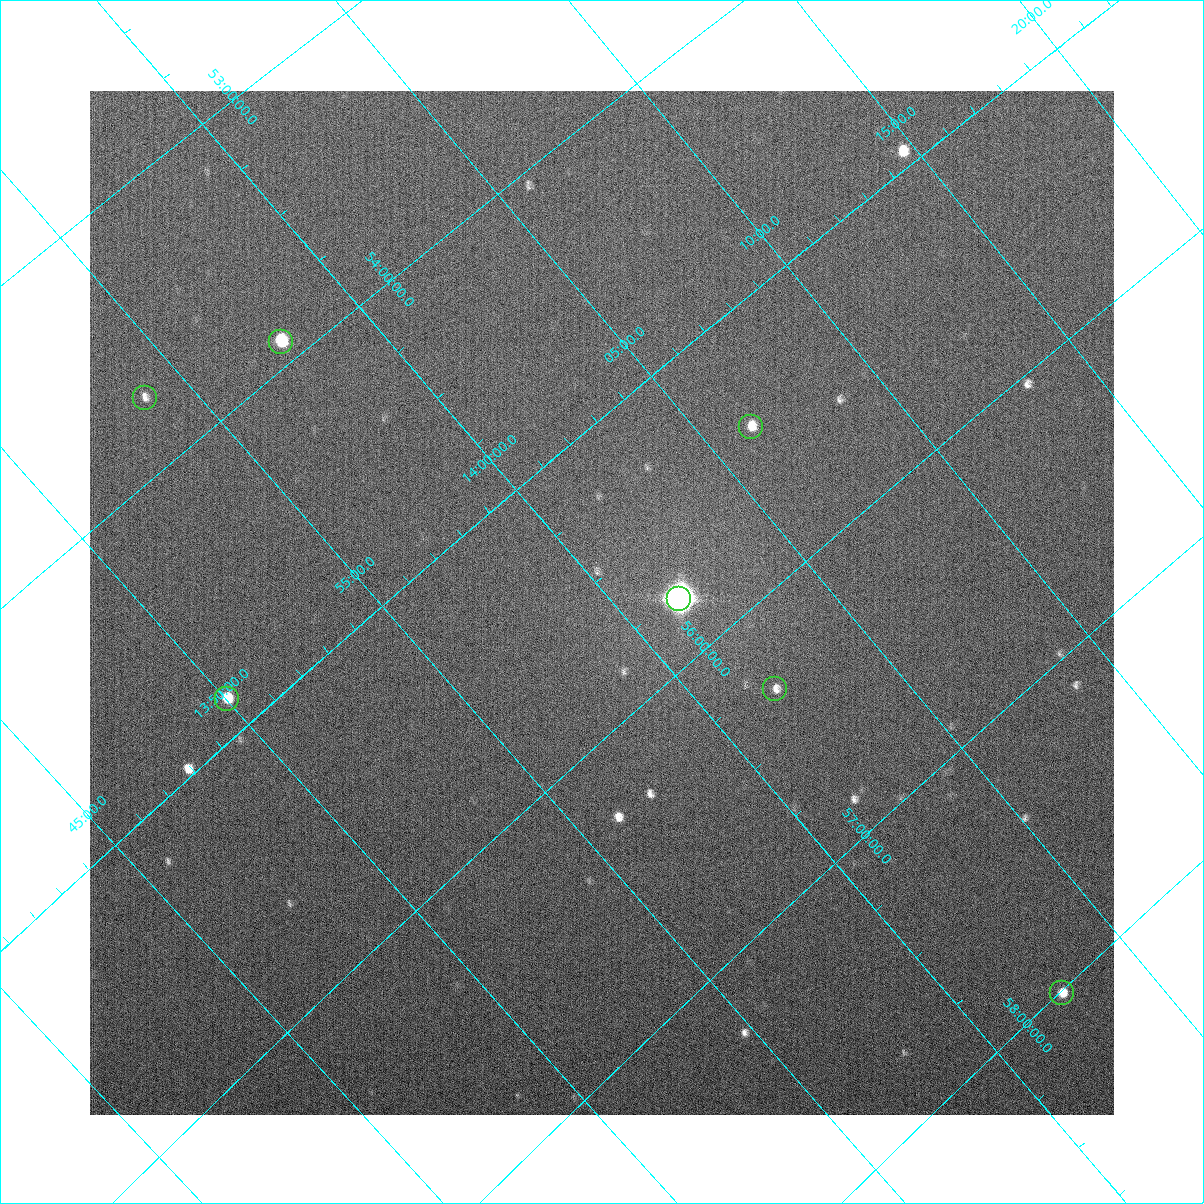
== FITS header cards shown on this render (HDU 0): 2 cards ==
NAXIS1  =                 1024
NAXIS2  =                 1024

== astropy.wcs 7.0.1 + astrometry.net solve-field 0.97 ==
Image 1024 x 1024 px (HDU 0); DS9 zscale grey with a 90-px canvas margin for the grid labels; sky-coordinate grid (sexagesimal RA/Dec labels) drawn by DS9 from the SOLVED WCS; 7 Tycho-2 reference stars matched to detected sources circled (green)
Header WCS: none
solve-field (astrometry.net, Tycho-2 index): SOLVED blind (the file carries no WCS)
Solved WCS: RA---TAN-SIP/DEC--TAN-SIP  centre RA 13:59:46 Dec +55:35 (209.94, +55.58 deg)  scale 14.7 arcsec/px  FOV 250.5' x 248.8'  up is +140 deg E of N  parity normal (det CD < 0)
(file carries no celestial WCS; the grid is the blind solution)
Tycho-2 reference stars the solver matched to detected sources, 7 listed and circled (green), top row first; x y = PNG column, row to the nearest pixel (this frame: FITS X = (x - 90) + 1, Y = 1024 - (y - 91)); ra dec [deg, ICRS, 3 dp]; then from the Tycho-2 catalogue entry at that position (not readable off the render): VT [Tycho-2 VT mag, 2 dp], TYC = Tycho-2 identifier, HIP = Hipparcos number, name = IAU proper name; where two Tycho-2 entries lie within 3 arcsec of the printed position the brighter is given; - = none
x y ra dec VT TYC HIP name
281 342 209.428 +53.910 6.96 3852-1028-1 68196 -
145 398 208.463 +53.729 5.69 3851-1508-1 67848 -
751 427 211.567 +55.431 7.85 3855-1333-1 68886 -
679 599 210.377 +55.778 9.74 3855-1015-1 - -
775 689 210.486 +56.314 8.94 3855-64-1 68545 -
227 699 207.504 +54.869 7.81 3851-733-1 67511 -
1062 993 210.652 +58.010 9.20 3858-464-1 68607 -